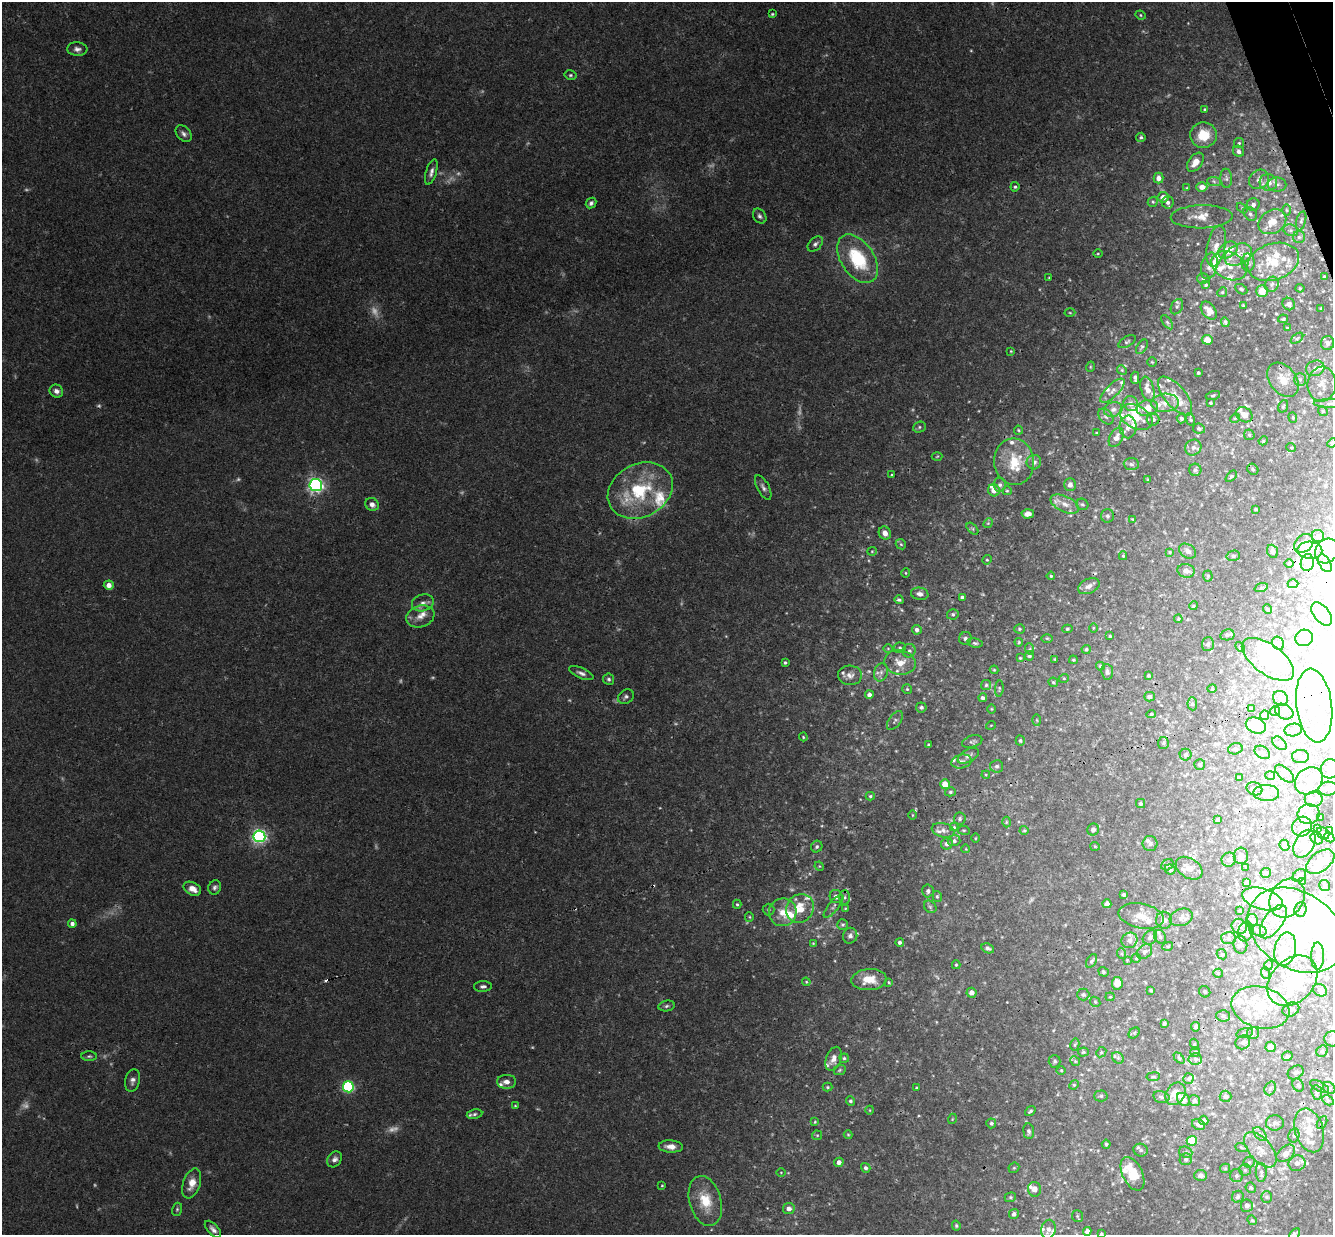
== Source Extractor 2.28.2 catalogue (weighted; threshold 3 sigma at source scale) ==
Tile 10 of 4 x 4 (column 2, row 3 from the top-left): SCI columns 1391-2721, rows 1524-2756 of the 5439 x 5390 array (HDU 1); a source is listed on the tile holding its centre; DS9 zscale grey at full resolution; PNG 1335 x 1237 px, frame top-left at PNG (2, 2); each listed source drawn as its Kron ellipse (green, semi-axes under 4 px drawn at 4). Shown black and unused: <1% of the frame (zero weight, under 3 of 4 exposures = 6% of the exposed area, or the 3 px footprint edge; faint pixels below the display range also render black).
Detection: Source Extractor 2.28.2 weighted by HDU 2 'WHT'; one run over the whole footprint, this tile lists its part. Background 0.0512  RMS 0.0029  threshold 0.0131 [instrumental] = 3 sigma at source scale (4.5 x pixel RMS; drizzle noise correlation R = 1.50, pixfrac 1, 0.05/0.05 arcsec/px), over >= 5 px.
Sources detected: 653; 24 too faint to see at this stretch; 49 inside a brighter object's white glare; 6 cosmic-ray / hot-pixel residue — neither listed nor drawn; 100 inside a brighter listed object's ellipse — not listed separately; the other 474 listed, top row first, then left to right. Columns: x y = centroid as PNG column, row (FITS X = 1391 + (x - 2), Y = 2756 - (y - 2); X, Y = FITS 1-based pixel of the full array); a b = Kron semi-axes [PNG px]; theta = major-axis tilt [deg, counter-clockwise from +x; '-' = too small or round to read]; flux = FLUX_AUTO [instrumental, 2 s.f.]
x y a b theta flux
772 14 4 3 - 0.36
1141 15 5 4 - 0.4
77 49 10 7 -5 1.3
570 75 6 5 - 0.51
1205 110 4 4 - 0.49
184 134 9 6 -49 1.1
1203 135 13 12 - 7.2
1141 137 5 4 - 0.53
1239 143 5 5 - 0.43
1238 151 6 5 - 1.1
1195 162 11 7 53 2.6
431 172 13 5 73 1.4
1158 178 5 5 - 1.7
1226 178 9 6 -87 0.92
1259 179 10 9 - 1.6
1214 181 7 4 -3 0.64
1268 182 9 8 - 2.7
1277 184 9 7 -3 1.2
1015 187 4 4 - 0.49
1202 187 5 4 - 2.2
1187 188 4 4 - 0.27
1163 197 5 5 - 2.3
1153 202 5 5 - 0.46
1168 202 6 6 - 1.1
591 203 6 5 - 0.75
1253 205 6 6 - 1.2
1242 208 6 4 -45 0.35
1286 210 6 4 -89 0.47
1250 214 7 6 - 0.9
760 216 8 6 -55 0.85
1202 217 31 11 1 4.7
1301 221 10 4 75 0.74
1272 222 15 11 33 5.3
1291 230 7 5 -20 0.83
1299 237 6 6 - 0.72
815 244 9 6 44 0.96
1216 246 21 9 79 3.5
1228 250 10 7 34 5.5
1098 254 5 3 - 0.3
1238 255 14 10 30 3.7
858 259 27 16 -56 18
1273 262 26 18 19 10
1248 263 9 6 -89 1.1
1209 266 13 8 75 1.8
1229 266 18 13 -27 5.3
1049 277 4 2 - 0.22
1324 277 3 3 - 0.36
1203 278 6 5 - 0.78
1272 284 8 6 63 0.83
1206 285 4 4 - 0.4
1300 288 4 4 - 0.32
1241 289 6 4 -30 0.48
1262 291 6 5 - 4.4
1222 292 5 4 - 0.5
1289 304 7 6 - 1.4
1243 305 3 3 - 0.21
1177 307 8 5 62 0.85
1321 308 4 2 - 0.2
1209 311 10 6 -53 2.3
1070 313 5 3 - 0.31
1283 319 5 3 - 0.38
1167 322 8 4 -54 0.6
1225 322 5 4 - 0.42
1287 328 3 2 - 0.25
1297 338 7 3 37 0.41
1207 340 5 5 - 2.4
1127 342 9 5 30 0.63
1328 343 7 6 - 1.2
1142 347 8 5 56 0.54
1011 351 3 3 - 0.29
1152 362 4 4 - 0.32
1090 367 5 3 - 0.28
1315 368 9 7 21 1.3
1122 370 5 4 - 0.37
1198 373 3 3 - 0.37
1135 378 6 3 -87 0.71
1300 379 6 5 - 0.72
1283 380 19 13 -52 4.7
1322 384 17 14 83 3.8
1147 389 12 6 -74 2.1
56 391 7 6 - 1.3
1112 391 16 6 45 1.6
1213 395 7 4 14 0.46
1175 396 23 10 -51 4.4
1165 403 14 9 4 2.8
1210 403 3 3 - 0.38
1131 404 8 7 - 1.2
1331 404 17 4 -1 1
1283 406 6 4 69 0.43
1147 408 11 8 11 2.9
1113 409 9 7 17 1.3
1323 411 5 4 - 0.39
1244 415 9 7 -34 2.2
1106 416 9 6 -48 0.91
1136 417 17 11 -28 4.5
1293 417 5 4 - 0.33
1181 418 5 4 - 0.74
1235 418 5 4 - 0.32
1153 419 6 6 - 0.92
1190 419 6 4 -77 0.51
919 427 6 5 - 0.56
1128 427 11 8 -89 1.9
1199 428 6 5 - 0.63
1018 430 4 4 - 0.35
1097 433 4 3 - 0.32
1249 435 5 5 - 0.44
1116 438 10 6 61 2.1
1263 441 5 3 - 0.3
1332 443 5 4 - 0.33
1193 447 8 7 - 1.3
1291 447 5 3 - 0.3
937 456 5 3 - 0.29
1014 462 23 20 -83 9
1034 462 7 7 - 1.3
1131 464 8 6 -3 0.79
1253 469 6 5 - 0.49
1195 470 6 6 - 0.61
892 475 3 3 - 0.29
1231 476 7 4 46 0.43
1148 480 4 3 - 0.36
316 485 6 6 - 91
1000 485 7 6 - 0.81
1070 485 6 6 - 1.4
763 487 13 6 -63 1.2
640 490 34 26 28 22
994 490 6 6 - 2.5
1007 491 5 4 - 0.37
372 504 7 6 - 1.5
1065 504 15 8 -25 2.6
1082 504 6 5 - 0.51
1256 509 3 3 - 0.49
1028 514 6 4 2 1.6
1107 516 7 6 - 0.74
1132 519 4 3 - 0.24
988 523 5 4 - 0.39
972 529 7 4 -46 0.53
885 533 7 6 - 2.1
1318 536 6 6 - 0.63
1304 543 11 8 43 2.1
901 544 5 4 - 0.46
1310 550 12 8 -3 1.9
872 551 5 4 - 0.33
1188 551 9 6 -33 1.1
1272 551 7 5 -69 0.67
1327 551 13 11 53 10
1170 552 4 4 - 0.27
1123 556 4 4 - 0.32
1233 556 7 5 14 0.68
987 560 5 4 - 0.35
1307 563 8 6 82 1.2
1325 563 9 5 -59 1
1289 564 4 3 - 0.3
1186 571 8 7 - 1.4
906 573 5 3 - 0.31
1051 576 4 4 - 0.35
1208 576 5 5 - 0.38
1293 584 5 4 - 0.75
109 585 5 4 - 1.9
1089 586 11 7 25 1.7
1261 588 7 4 19 0.46
920 594 9 6 -9 1.3
962 597 4 3 - 0.73
899 600 4 3 - 0.53
423 603 11 8 17 1.8
1193 606 4 3 - 0.27
1267 609 5 3 - 0.27
953 614 6 5 - 0.57
1322 614 13 7 -53 2.3
420 616 14 10 18 3
1178 619 4 4 - 0.31
1093 628 5 3 - 0.29
1019 629 5 4 - 0.37
1067 629 5 4 - 0.44
917 630 5 4 - 1.1
1227 635 7 5 12 0.56
1110 636 3 3 - 0.3
965 638 6 6 - 0.75
1047 638 6 4 -1 0.31
1304 638 9 8 - 2.5
1019 642 4 4 - 0.33
975 643 7 4 -10 0.54
1278 643 7 5 -59 0.83
1208 644 7 6 - 0.72
1240 647 6 3 -46 0.35
888 648 5 3 - 0.27
900 648 6 5 - 0.49
1030 649 6 3 -72 0.38
1086 649 4 4 - 0.62
909 651 7 6 - 0.85
1029 656 5 4 - 0.54
1020 658 4 4 - 0.31
1055 659 3 2 - 0.26
1268 659 30 15 -36 16
1073 660 4 3 - 0.41
785 662 3 3 - 0.47
900 662 15 12 -12 4.2
1100 666 4 4 - 0.4
994 670 4 4 - 0.32
881 672 9 7 74 1.3
1107 672 8 6 -83 0.87
581 673 13 5 -23 1.2
850 675 12 9 -2 1.8
1148 675 3 3 - 0.47
1064 678 5 3 - 0.32
609 679 6 5 - 0.68
1053 682 5 4 - 0.42
986 685 5 5 - 0.51
999 688 8 4 84 0.48
907 689 5 5 - 0.39
1212 689 5 3 - 0.25
869 695 4 4 - 1.4
626 697 8 6 33 0.84
1149 697 5 5 - 0.92
983 698 4 4 - 0.83
1280 698 8 7 - 1
1192 704 6 5 - 0.5
1314 705 37 18 -83 18
921 707 5 5 - 0.77
992 709 5 3 - 0.27
1252 709 4 3 - 0.33
1275 711 5 4 - 0.36
1284 712 10 7 -29 1.4
1151 714 5 4 - 0.4
1265 715 5 4 - 0.94
895 720 11 6 54 0.8
1037 720 5 3 - 0.29
991 725 5 3 - 0.22
1256 725 10 7 -24 6.6
1293 730 9 6 9 1.1
803 737 4 3 - 0.3
1020 741 5 4 - 0.53
972 742 10 6 18 0.77
1163 743 6 5 - 0.48
1279 743 8 5 -41 0.79
928 745 3 2 - 0.31
1235 749 7 5 15 0.62
1262 752 8 6 -33 0.75
1186 755 6 6 - 0.81
968 756 11 6 29 1.1
1300 756 8 6 1 1
961 761 10 7 12 1.1
1200 765 5 5 - 0.65
997 766 6 6 - 0.73
1330 769 9 9 - 4.9
1284 774 11 6 -41 1.1
986 775 4 4 - 0.26
1270 775 5 3 - 0.33
1239 778 4 3 - 0.32
1309 781 15 12 44 4.4
945 784 5 5 - 4.8
1254 789 8 6 -25 1
1328 789 9 7 5 1.4
950 792 5 4 - 0.49
1266 793 13 8 -2 2.4
870 796 4 4 - 0.43
1314 799 9 7 0 1.4
1140 803 4 4 - 0.44
1309 814 11 10 - 2.3
912 815 4 3 - 0.26
1320 818 3 2 - 0.3
960 819 6 5 - 0.58
1217 820 3 3 - 0.66
1006 822 5 3 - 0.3
1302 826 10 9 - 2
954 827 4 4 - 0.3
1318 828 3 3 - 0.49
943 830 11 7 -13 1.3
964 830 6 3 -8 0.3
1024 830 4 4 - 0.35
1093 830 6 5 - 1.2
1329 830 4 3 - 0.63
1323 833 7 5 -41 0.63
259 836 6 6 - 85
1329 837 6 4 -45 1.4
975 838 5 3 - 0.24
1317 838 7 5 -46 0.64
954 841 6 5 - 0.81
947 844 6 5 - 1
1150 844 7 7 - 0.81
1304 844 15 9 61 3.1
1284 845 6 4 -65 0.48
1095 846 5 4 - 0.3
817 847 6 5 - 0.69
966 849 4 3 - 0.2
1241 856 8 7 - 1.5
1229 860 7 7 - 0.83
1320 862 16 9 36 5.5
1167 865 6 5 - 0.59
819 866 5 4 - 0.3
1189 868 15 9 -32 2.4
1246 868 3 2 - 0.22
1170 870 6 4 -26 0.86
1266 873 5 5 - 0.47
1299 876 7 5 40 0.81
1303 881 3 3 - 0.25
1247 882 4 4 - 1.2
1324 885 5 5 - 0.53
215 887 7 6 - 0.86
192 889 9 6 -28 2.6
928 891 6 5 - 0.84
1124 895 3 3 - 0.57
836 896 6 6 - 1.3
937 896 6 4 -75 0.45
845 897 7 5 -90 0.78
1287 898 20 16 57 7.3
1263 899 21 10 -16 5.2
737 904 4 4 - 0.37
1107 904 4 4 - 2.4
834 906 14 5 51 1.1
930 907 7 5 -45 0.54
800 908 15 13 54 6.6
845 909 4 3 - 0.29
1300 909 7 6 - 1
768 910 6 6 - 0.64
1240 911 3 3 - 0.28
783 912 14 13 - 4.5
1141 916 23 12 -11 4
749 917 5 4 - 0.36
1181 917 12 8 19 1.5
1164 920 8 8 - 2
1252 920 6 6 - 0.64
1273 922 19 9 55 4.3
72 924 4 4 - 1.2
843 925 5 5 - 0.55
1239 926 8 7 - 1.1
1296 930 52 38 -32 40
1259 931 8 5 -14 1.1
1246 932 10 7 72 1.2
850 936 8 7 - 1.3
1150 937 8 6 46 1.1
1160 937 7 6 - 0.81
1228 938 7 6 - 0.73
1129 940 8 7 - 1.2
900 942 4 4 - 0.81
813 943 4 3 - 0.26
1240 945 9 7 -82 1
1168 946 5 3 - 0.31
988 948 6 4 -24 0.72
1285 949 17 10 77 5.6
1145 952 8 6 44 1.1
1122 954 5 3 - 0.35
1222 954 5 4 - 0.43
1318 956 13 6 89 1.7
1136 958 5 4 - 0.34
1127 960 4 4 - 0.24
1092 961 7 4 60 0.55
956 965 4 4 - 0.35
1269 965 5 3 - 0.29
1104 972 5 4 - 0.48
1218 973 5 4 - 0.32
1265 973 6 4 -72 0.44
869 980 17 10 3 6.1
1292 981 28 21 46 20
806 982 4 4 - 0.32
889 982 3 2 - 0.31
1117 983 6 5 - 3.4
483 986 9 5 3 0.9
1151 990 3 3 - 0.36
1320 990 7 6 - 0.85
1205 992 6 5 - 0.49
972 993 5 5 - 1.8
1083 994 6 6 - 0.65
1110 997 4 4 - 0.31
1095 1002 5 4 - 0.38
667 1006 8 5 10 0.72
1260 1008 29 20 -16 12
1291 1009 8 6 25 1.1
1223 1016 6 5 - 0.69
1164 1023 3 3 - 0.46
1196 1027 4 4 - 0.63
1134 1033 6 4 45 0.47
1245 1033 8 4 14 0.58
1253 1033 6 6 - 0.62
1332 1039 8 7 - 1.5
1243 1042 7 6 - 0.86
1075 1044 6 4 77 0.44
1194 1044 5 3 - 0.27
1271 1047 5 5 - 3.3
1322 1051 6 5 - 0.58
1083 1052 5 4 - 0.41
1101 1052 5 4 - 0.39
1195 1052 5 5 - 0.37
89 1056 7 4 0 0.55
1287 1056 5 4 - 0.94
844 1058 4 4 - 0.49
1118 1058 6 5 - 0.66
1179 1058 6 4 -46 0.43
833 1059 12 7 71 2.2
1195 1059 7 6 - 0.8
1055 1061 6 6 - 0.57
1075 1061 5 4 - 0.44
840 1070 6 5 - 0.46
1061 1070 5 3 - 0.28
1296 1072 8 6 31 0.77
1153 1077 7 4 6 0.42
1189 1078 5 5 - 0.56
132 1080 11 7 76 1.3
506 1082 9 7 1 1.9
1074 1085 5 4 - 0.33
1298 1085 7 5 -62 0.6
1320 1086 10 4 -27 0.78
348 1087 5 5 - 38
827 1087 5 4 - 0.38
916 1088 3 2 - 0.27
1270 1088 7 5 69 0.71
1329 1088 7 5 -43 0.66
1317 1092 7 5 -84 0.67
1175 1094 12 9 55 4.3
1101 1096 6 5 - 0.55
1225 1096 6 5 - 0.76
1161 1097 8 5 -13 0.85
1183 1099 7 5 -45 2.8
1328 1100 6 4 -29 0.47
850 1101 4 4 - 0.56
1194 1101 6 5 - 0.68
515 1106 3 3 - 0.25
870 1110 4 3 - 0.23
1030 1111 6 3 39 0.45
474 1114 8 5 10 0.61
952 1119 5 3 - 0.24
1204 1120 4 4 - 1.1
815 1122 4 3 - 0.3
991 1123 5 5 - 0.61
1275 1123 9 7 0 1.2
1322 1123 7 4 62 0.51
1198 1124 7 5 -29 1.3
1309 1130 22 14 -73 5.9
1029 1131 8 5 -83 0.79
1260 1134 8 5 -46 0.85
817 1135 5 4 - 0.36
848 1135 4 4 - 0.31
1294 1135 7 5 76 0.63
1192 1141 5 5 - 13
1106 1144 4 4 - 0.51
671 1146 12 6 -4 2.6
1241 1147 6 4 -20 0.4
1141 1150 7 6 - 0.8
1260 1150 21 11 -49 4
1186 1152 7 5 -20 0.66
1286 1153 11 7 40 2
335 1159 8 6 52 1.3
1186 1159 6 6 - 0.65
839 1162 5 4 - 1.7
1249 1162 6 5 - 0.48
1297 1163 9 7 19 1.2
866 1168 5 4 - 0.79
1014 1168 6 5 - 0.45
1225 1168 5 4 - 0.32
1245 1170 6 5 - 0.51
781 1172 4 3 - 0.23
1261 1172 9 5 -89 0.88
1132 1174 18 10 -64 8.6
1201 1175 6 5 - 1
1236 1176 6 6 - 0.67
192 1183 15 8 71 3.6
662 1185 3 3 - 0.29
1251 1188 5 5 - 0.63
1034 1189 7 6 - 1.8
1010 1197 6 4 21 0.41
1238 1197 6 5 - 0.66
1267 1197 6 5 - 0.48
705 1201 26 16 -74 9.4
1247 1206 6 6 - 1.2
177 1209 6 5 - 0.49
789 1209 6 5 - 1.6
1014 1214 5 5 - 0.91
1077 1216 6 5 - 0.43
1252 1220 5 4 - 0.41
956 1226 5 4 - 0.48
213 1229 10 5 -47 1.3
1048 1229 9 7 75 1.6
1087 1231 4 4 - 1.9
1101 1234 3 3 - 0.34
1295 1234 7 4 58 0.81
Overlapping masked pixels (flux is a lower limit): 3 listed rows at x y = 1314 705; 1292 981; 1132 1174
Isophote crosses this tile's border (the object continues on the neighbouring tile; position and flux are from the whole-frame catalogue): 8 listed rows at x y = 1322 384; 1331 404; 1332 443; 1327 551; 1330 769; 1332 1039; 1101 1234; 1295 1234
Unlisted compact peaks at least as high as the median listed source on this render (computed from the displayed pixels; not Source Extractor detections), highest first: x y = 846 827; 960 540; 1053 1030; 660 808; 919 1116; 676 724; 1162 304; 482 91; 929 618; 822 826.